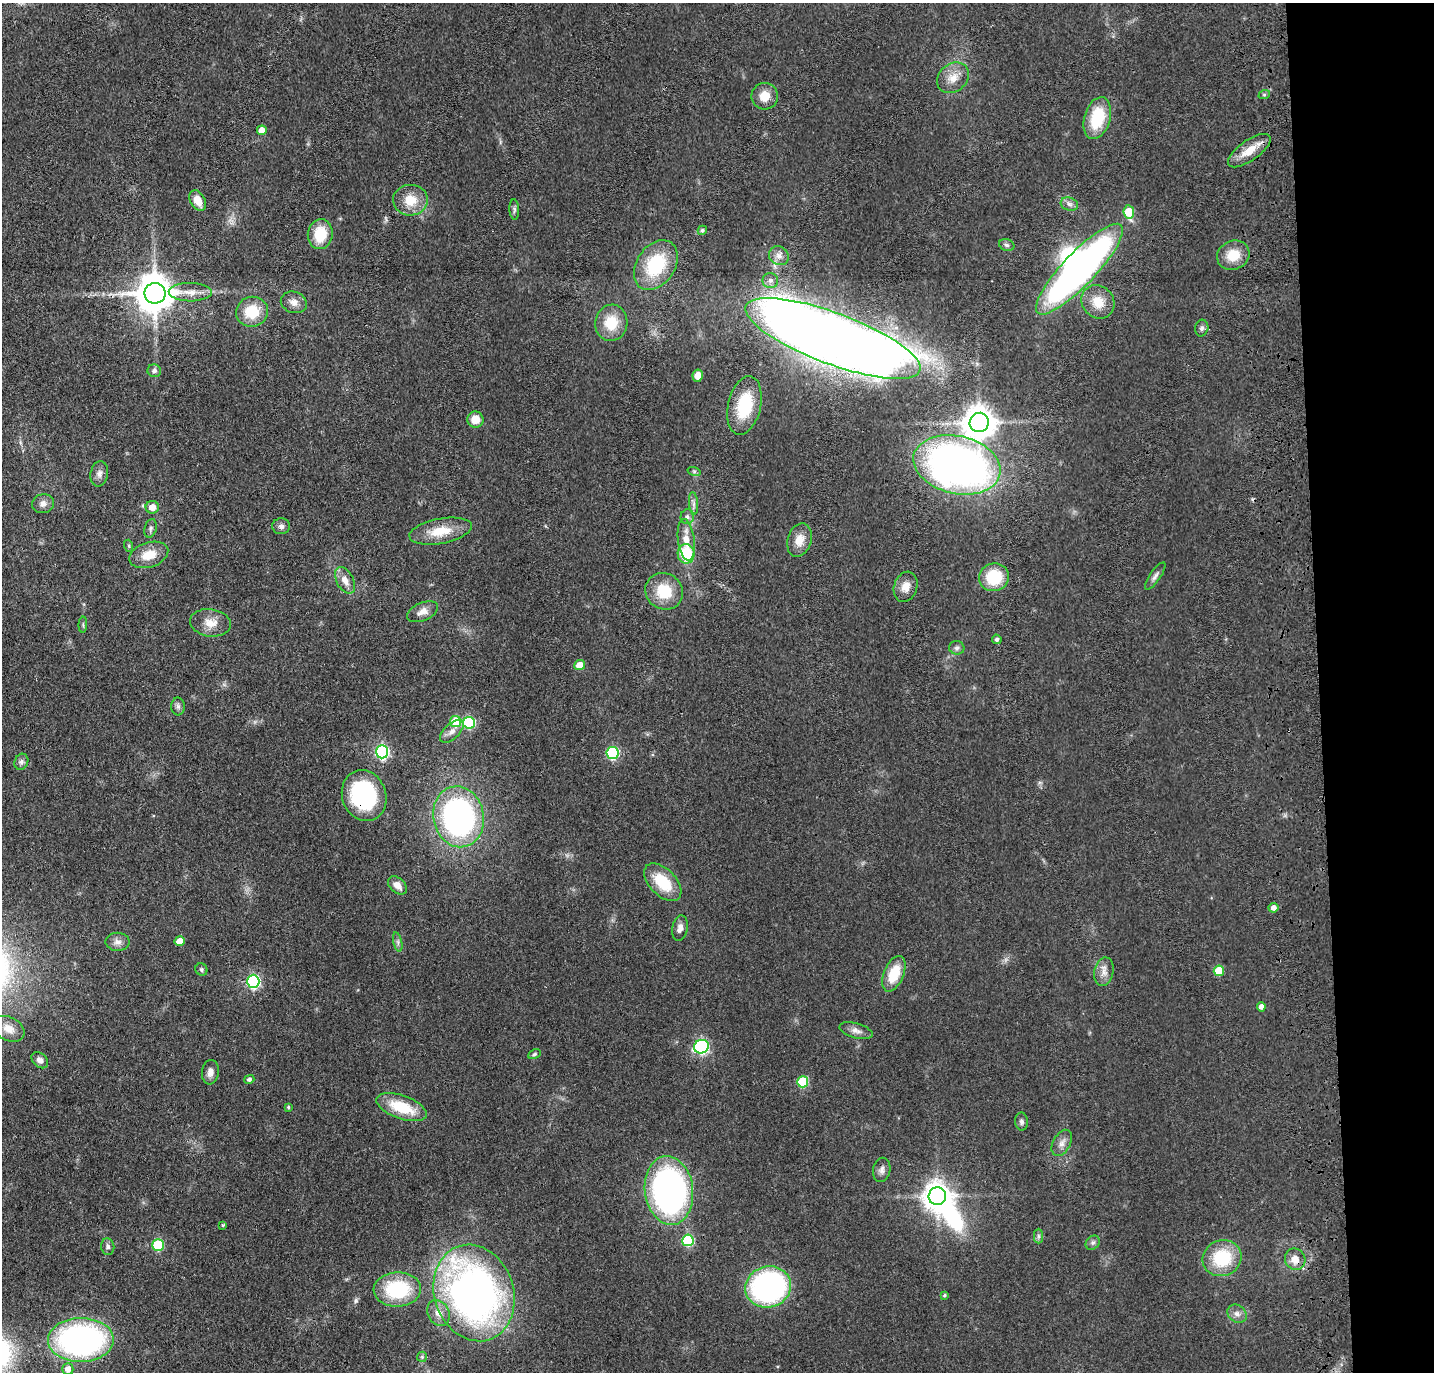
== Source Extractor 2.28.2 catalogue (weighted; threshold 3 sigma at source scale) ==
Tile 6 of 3 x 3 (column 3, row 2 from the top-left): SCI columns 2978-4409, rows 1484-2853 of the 4525 x 4336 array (HDU 1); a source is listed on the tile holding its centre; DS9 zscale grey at full resolution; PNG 1436 x 1374 px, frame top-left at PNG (2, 3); each listed source drawn as its Kron ellipse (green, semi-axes under 4 px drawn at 4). Shown black and unused: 8% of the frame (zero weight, under 3 of 4 exposures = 6% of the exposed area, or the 3 px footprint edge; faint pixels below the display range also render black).
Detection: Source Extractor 2.28.2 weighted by HDU 2 'WHT'; one run over the whole footprint, this tile lists its part. Background 0.0633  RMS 0.006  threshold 0.0272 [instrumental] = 3 sigma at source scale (4.5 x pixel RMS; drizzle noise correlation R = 1.50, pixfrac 1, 0.05/0.05 arcsec/px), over >= 5 px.
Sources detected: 115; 2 inside a brighter object's white glare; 1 cosmic-ray / hot-pixel residue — neither listed nor drawn; the other 112 listed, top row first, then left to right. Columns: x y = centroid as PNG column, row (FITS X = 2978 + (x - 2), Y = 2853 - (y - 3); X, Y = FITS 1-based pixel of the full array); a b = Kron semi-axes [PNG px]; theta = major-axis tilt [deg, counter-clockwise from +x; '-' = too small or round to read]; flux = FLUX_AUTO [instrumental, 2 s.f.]
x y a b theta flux
953 78 17 14 40 8.2
1264 95 6 4 19 0.82
765 96 13 13 - 8.5
1097 118 21 13 74 25
262 130 5 5 - 6.2
1249 151 25 10 35 11
410 200 17 15 1 13
198 201 11 7 -61 7.7
1069 204 9 6 -18 2.4
514 210 10 5 -86 1.4
1129 212 7 5 -81 19
702 230 5 4 - 1.4
320 234 15 12 82 17
1007 245 8 5 -17 1.7
1233 255 16 14 24 13
779 256 10 9 - 3.4
656 265 27 19 55 37
1079 269 60 16 46 270
770 280 7 7 - 2.4
190 292 21 9 -1 7.7
155 293 10 10 - 1800
294 302 13 10 -20 4.5
1098 302 17 15 -47 12
252 312 16 15 - 18
611 323 18 16 81 17
1202 328 8 6 78 1.6
833 338 93 25 -20 1600
154 371 7 6 - 1.9
698 376 6 5 - 5.6
744 405 30 16 77 27
475 419 8 8 - 8.1
979 422 10 9 - 1000
957 465 44 29 -13 340
694 471 7 4 -18 1
99 474 13 8 80 3.2
693 503 11 4 -85 2.2
43 504 11 9 11 3.7
152 507 6 6 - 5.8
687 517 7 6 - 2.1
281 526 9 8 - 2.2
151 528 9 6 73 1.7
441 531 31 12 10 16
686 540 21 8 -83 8.8
799 540 17 12 73 8
129 546 6 4 -72 0.82
686 554 9 8 - 23
149 555 20 12 17 11
1155 576 16 5 56 2.4
994 577 15 14 - 24
345 580 14 8 -62 5.7
906 587 15 11 71 6.2
664 591 19 18 - 20
423 612 16 9 24 5
211 623 20 13 -8 8.7
83 625 8 3 86 0.86
997 639 5 4 - 1.5
957 648 7 7 - 1.8
580 665 5 5 - 9
178 706 9 6 -89 1.9
455 721 5 5 - 20
469 723 6 6 - 55
452 731 14 7 43 3.7
382 752 6 6 - 110
612 753 6 6 - 64
21 762 8 6 66 1.9
364 796 26 22 -70 65
459 817 30 25 -77 160
663 882 23 13 -46 22
397 885 11 7 -42 4.7
1273 908 5 5 - 3.2
680 928 13 7 79 3.9
179 941 5 5 - 7
118 942 12 9 -1 3.7
398 942 10 4 -77 1.5
201 969 6 5 - 1.3
1219 971 5 5 - 18
1104 972 14 9 79 4.8
894 974 19 10 68 18
253 981 6 6 - 98
1261 1007 4 4 - 3.1
9 1029 17 11 -29 7.7
856 1031 17 7 -16 3.8
701 1047 7 6 - 110
535 1054 7 4 27 1.1
40 1060 9 6 -44 2.8
210 1072 12 8 82 4
249 1079 5 4 - 1.5
803 1082 5 5 - 36
288 1107 4 4 - 0.87
402 1107 26 11 -20 23
1022 1122 9 6 -87 1.8
1062 1143 14 8 61 4.1
882 1170 12 8 79 3
669 1190 34 24 -83 230
937 1196 9 8 - 740
223 1225 3 3 - 0.7
1038 1236 7 4 -90 1.3
688 1240 6 5 - 49
1093 1243 8 6 43 1.7
158 1245 6 5 - 40
108 1247 8 6 -84 1.7
1222 1258 19 18 - 31
1295 1259 11 10 - 6.4
768 1287 23 20 16 130
397 1289 24 17 2 42
474 1293 49 39 -72 320
944 1295 4 4 - 0.93
438 1313 14 10 -63 6
1237 1314 10 8 -39 3.1
81 1340 33 22 0 200
422 1357 5 5 - 0.97
68 1369 6 5 - 4.5
Overlapping masked pixels (flux is a lower limit): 4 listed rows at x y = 833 338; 364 796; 1295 1259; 474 1293